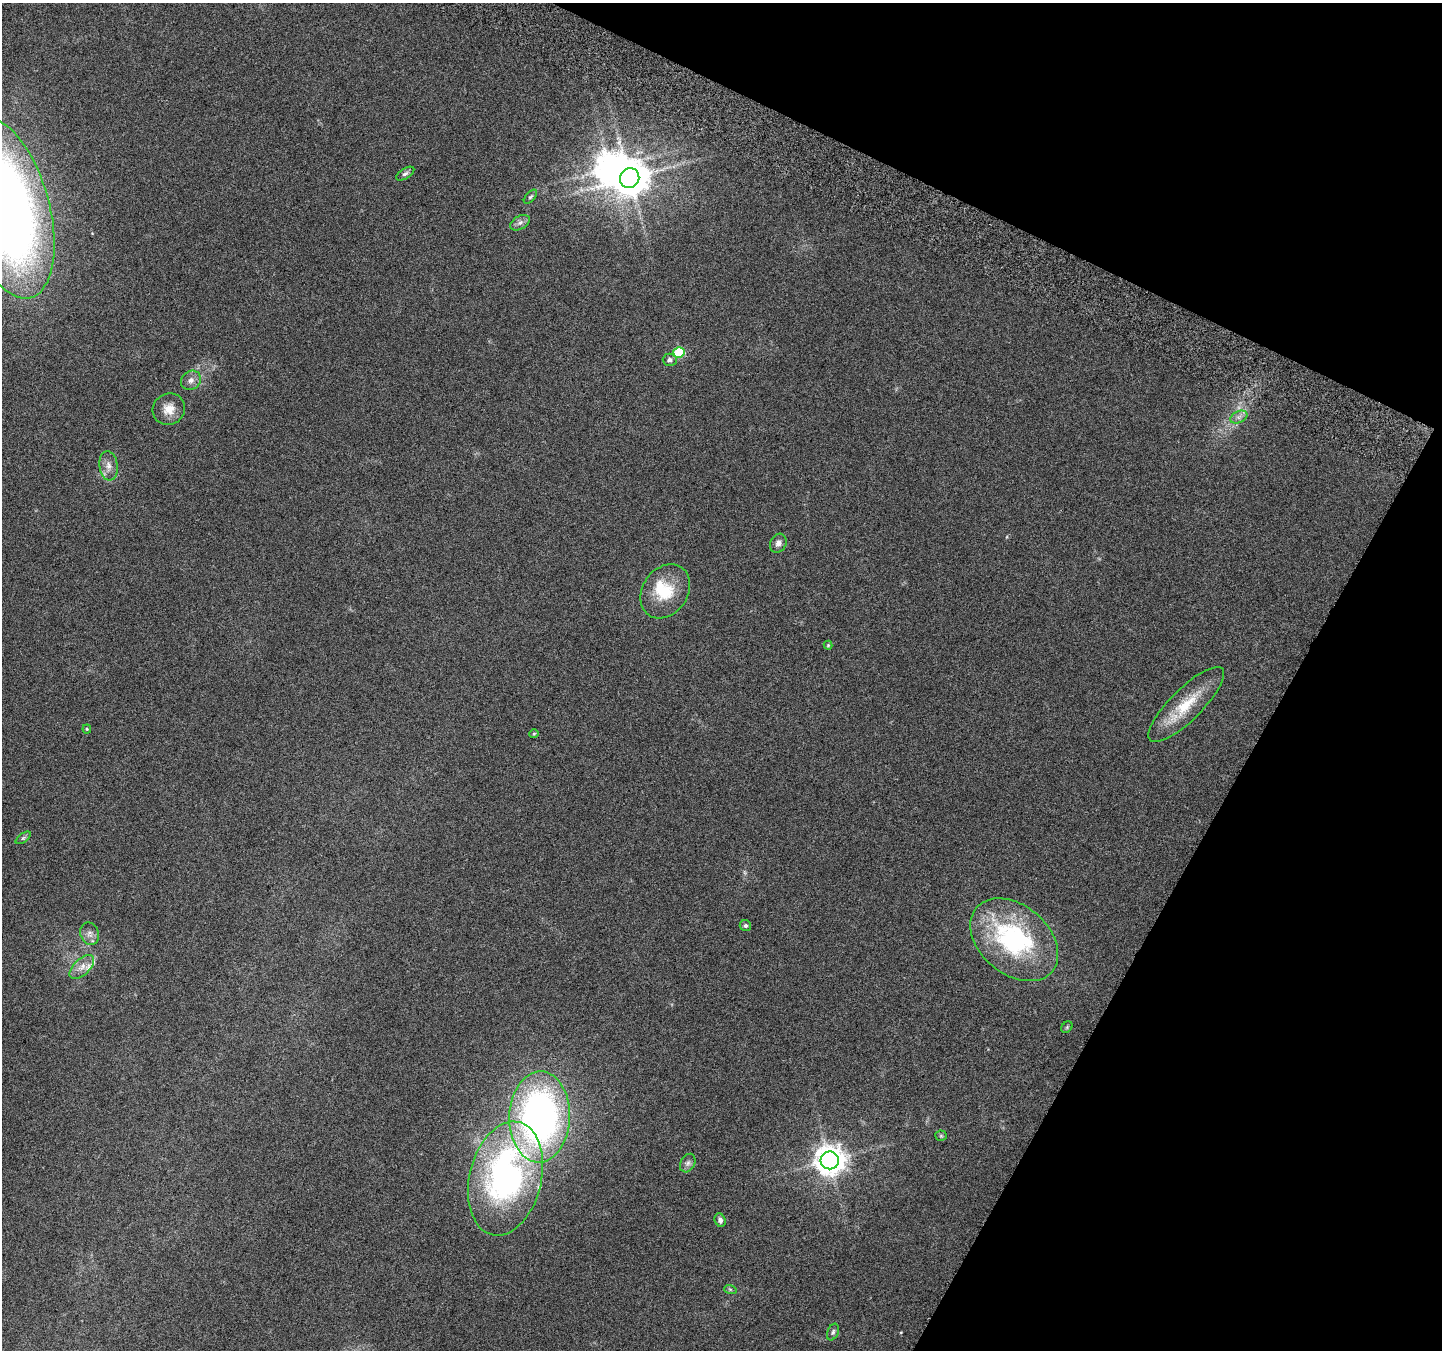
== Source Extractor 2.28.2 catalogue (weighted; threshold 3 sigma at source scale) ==
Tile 8 of 4 x 4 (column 4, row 2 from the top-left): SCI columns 4349-5788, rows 2950-4297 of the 5825 x 5965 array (HDU 1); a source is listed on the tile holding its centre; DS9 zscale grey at full resolution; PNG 1444 x 1352 px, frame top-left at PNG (2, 3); each listed source drawn as its Kron ellipse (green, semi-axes under 4 px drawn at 4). Shown black and unused: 23% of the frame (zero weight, under 3 of 6 exposures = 3% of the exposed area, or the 3 px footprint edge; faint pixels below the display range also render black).
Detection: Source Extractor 2.28.2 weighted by HDU 2 'WHT'; one run over the whole footprint, this tile lists its part. Background 0.0353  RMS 0.0041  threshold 0.0166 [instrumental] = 3 sigma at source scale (4.09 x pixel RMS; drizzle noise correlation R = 1.36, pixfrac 0.8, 0.0396/0.0396 arcsec/px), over >= 5 px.
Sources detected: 37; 3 inside a brighter object's white glare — neither listed nor drawn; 3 inside a brighter listed object's ellipse — not listed separately; the other 31 listed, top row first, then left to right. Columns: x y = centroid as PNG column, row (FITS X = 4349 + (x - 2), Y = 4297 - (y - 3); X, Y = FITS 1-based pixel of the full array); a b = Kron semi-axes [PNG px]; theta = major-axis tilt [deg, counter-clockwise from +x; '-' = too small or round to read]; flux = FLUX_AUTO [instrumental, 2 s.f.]
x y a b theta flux
405 174 10 5 31 0.99
630 178 10 9 - 890
530 197 8 4 48 0.68
6 208 93 43 -74 400
520 223 10 6 30 1.6
679 353 5 5 - 22
670 360 7 6 - 1.6
191 380 10 9 - 2.2
169 409 16 15 - 5.1
1239 417 9 5 25 1.6
109 466 15 9 -82 3
778 543 10 8 63 2
665 591 29 22 55 14
828 645 4 4 - 0.43
1186 705 51 16 45 15
87 729 4 4 - 0.41
534 734 4 4 - 0.39
23 838 9 4 35 0.77
745 926 6 5 - 0.83
90 934 11 9 -69 2.1
1014 940 49 34 -40 57
82 967 15 8 44 3.2
1067 1027 6 5 - 0.57
539 1117 45 30 88 160
941 1136 5 5 - 0.58
830 1160 9 9 - 540
688 1163 10 7 61 1.4
505 1178 58 36 77 120
720 1220 7 5 -66 1.3
730 1289 6 4 -18 0.53
833 1332 9 5 67 0.86
Isophote crosses this tile's border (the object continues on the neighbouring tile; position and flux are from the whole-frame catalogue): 1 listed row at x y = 6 208